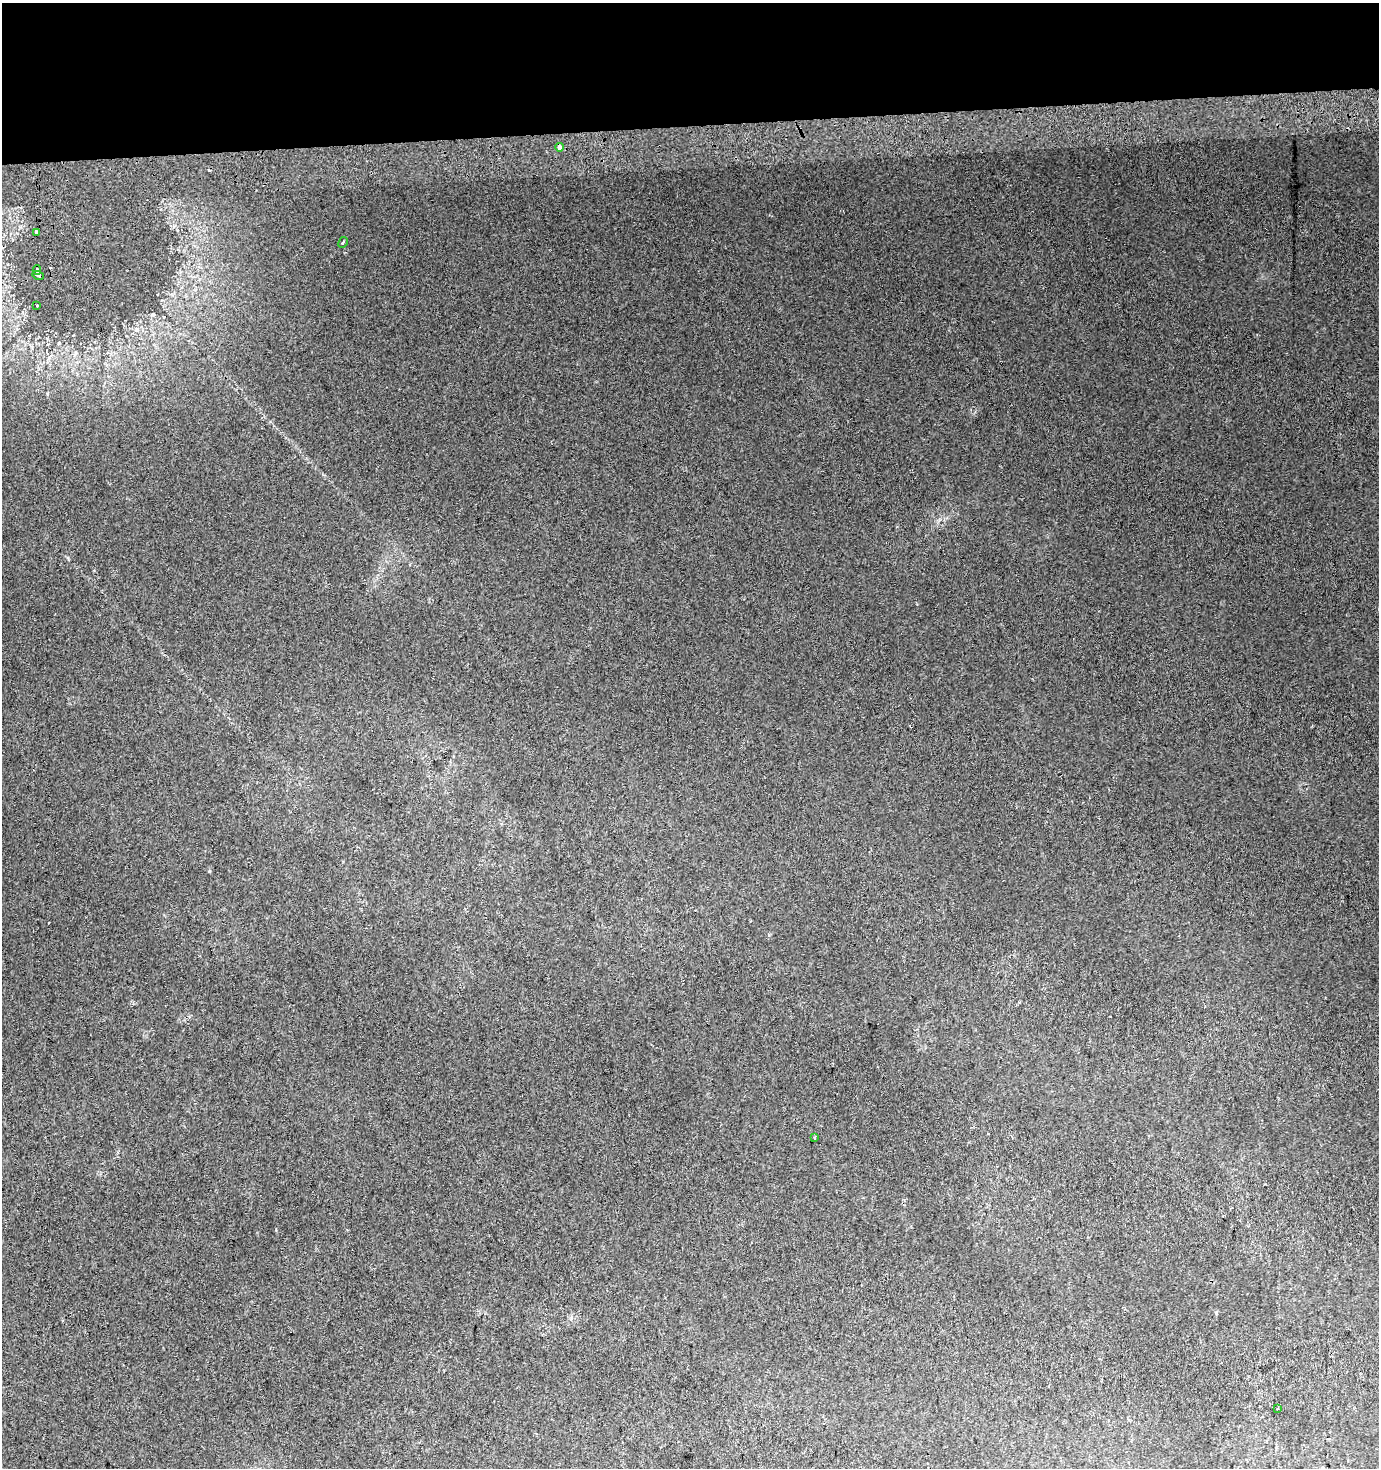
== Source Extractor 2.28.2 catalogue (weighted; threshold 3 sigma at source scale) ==
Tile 2 of 3 x 3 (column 2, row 1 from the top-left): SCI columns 1378-2754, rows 2972-4437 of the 4131 x 4478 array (HDU 1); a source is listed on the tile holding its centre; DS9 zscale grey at full resolution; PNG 1381 x 1470 px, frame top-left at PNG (2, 3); each listed source drawn as its Kron ellipse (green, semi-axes under 4 px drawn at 4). Shown black and unused: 8% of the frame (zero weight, under 2 of 3 exposures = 2% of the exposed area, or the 3 px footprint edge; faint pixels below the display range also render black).
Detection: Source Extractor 2.28.2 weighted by HDU 2 'WHT'; one run over the whole footprint, this tile lists its part. Background 0.0216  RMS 0.0095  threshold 0.0427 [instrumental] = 3 sigma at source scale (4.5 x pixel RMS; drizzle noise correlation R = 1.50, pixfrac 1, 0.0396/0.0396 arcsec/px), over >= 5 px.
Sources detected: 11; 3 cosmic-ray / hot-pixel residue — neither listed nor drawn; the other 8 listed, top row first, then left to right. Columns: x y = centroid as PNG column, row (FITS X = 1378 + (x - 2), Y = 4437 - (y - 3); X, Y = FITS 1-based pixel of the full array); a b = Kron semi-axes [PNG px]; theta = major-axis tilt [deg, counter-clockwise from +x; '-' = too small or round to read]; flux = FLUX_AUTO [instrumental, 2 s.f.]
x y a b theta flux
560 147 4 3 - 6.8
36 232 4 3 - 1.5
343 242 6 3 62 1.2
37 270 5 3 - 2.7
38 275 6 3 -15 2.5
37 305 3 2 - 0.98
815 1138 3 2 - 0.8
1278 1408 3 2 - 0.71
Overlapping masked pixels (flux is a lower limit): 1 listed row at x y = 38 275